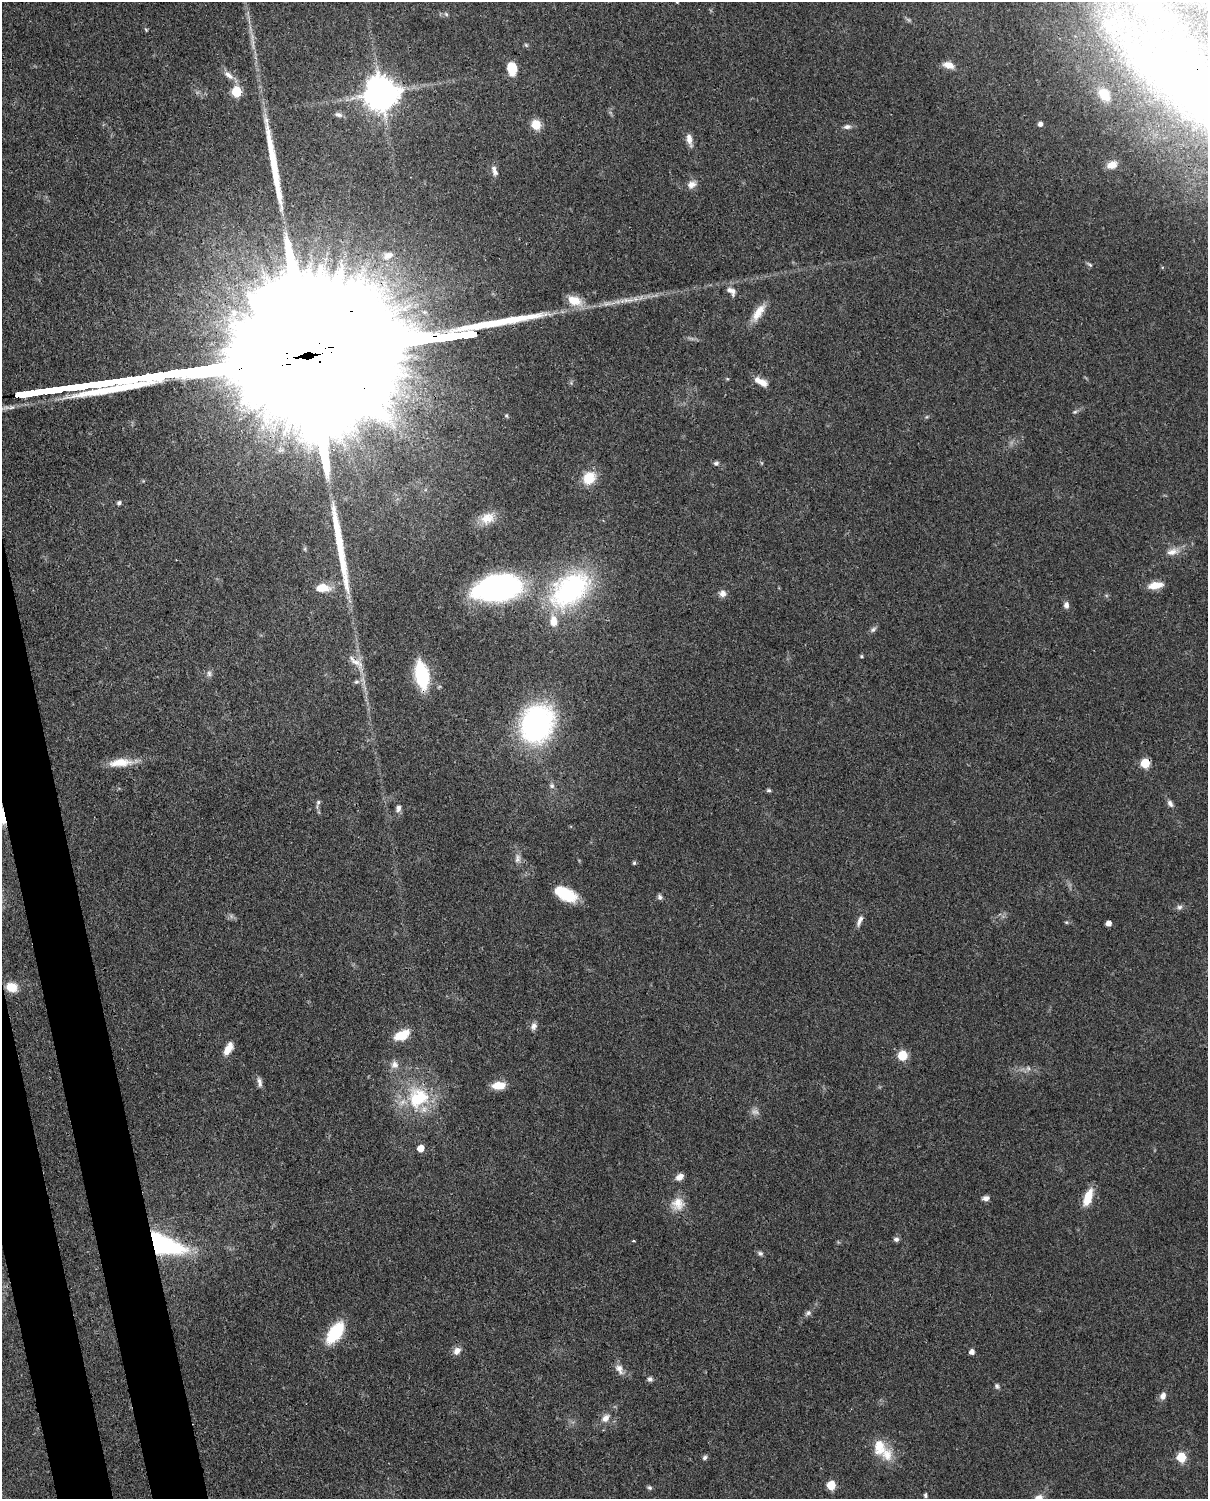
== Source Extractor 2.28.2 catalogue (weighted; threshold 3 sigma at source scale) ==
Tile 7 of 4 x 3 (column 3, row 2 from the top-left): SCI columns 2499-3704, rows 1762-3258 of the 4999 x 4907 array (HDU 1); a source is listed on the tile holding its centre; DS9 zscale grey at full resolution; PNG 1210 x 1501 px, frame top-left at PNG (2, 2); no overlay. Shown black and unused: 4% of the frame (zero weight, under 3 of 4 exposures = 7% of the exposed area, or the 3 px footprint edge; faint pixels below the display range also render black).
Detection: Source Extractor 2.28.2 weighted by HDU 2 'WHT'; one run over the whole footprint, this tile lists its part. Background 0.0857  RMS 0.0039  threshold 0.0174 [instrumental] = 3 sigma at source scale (4.5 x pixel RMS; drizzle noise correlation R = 1.50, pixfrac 1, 0.05/0.05 arcsec/px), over >= 5 px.
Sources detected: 109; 1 too faint to see at this stretch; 2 inside a brighter object's white glare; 3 long thin detections or spike segments (spike, bleed or trail) — not listed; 6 inside a brighter listed object's ellipse — not listed separately; the other 97 listed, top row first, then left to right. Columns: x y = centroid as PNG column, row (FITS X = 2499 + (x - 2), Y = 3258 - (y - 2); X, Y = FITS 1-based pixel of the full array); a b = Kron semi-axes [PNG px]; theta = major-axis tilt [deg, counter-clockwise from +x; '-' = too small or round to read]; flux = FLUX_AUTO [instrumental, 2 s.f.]
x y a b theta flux
677 2 3 3 - 0.33
446 14 7 4 -45 0.61
1166 21 9 7 -11 1.7
526 45 7 4 -45 0.59
948 65 14 8 -16 3.2
512 69 12 9 -79 8.1
229 75 17 7 -36 2.8
1194 90 199 54 -22 270
236 92 6 6 - 21
381 93 10 10 - 950
338 114 10 6 -20 1.3
1040 124 4 4 - 1.8
536 125 10 9 - 6.6
847 127 10 6 8 1.5
689 140 18 7 -77 2.8
1112 165 12 9 16 3.1
494 171 14 6 -71 1.9
691 184 12 10 23 2.6
388 255 18 12 21 5.8
1090 265 9 4 -40 0.72
731 291 15 9 -42 2.6
574 301 20 12 -22 6.5
758 312 25 9 57 5.5
234 313 11 10 - 3.9
113 382 21 3 8 1600
763 383 15 8 -26 3.6
39 392 30 4 8 2000
1075 412 6 5 - 0.67
506 415 5 5 - 0.57
716 463 7 5 18 0.83
589 478 17 14 52 7.5
119 503 5 4 - 1
487 518 21 15 23 6.3
305 549 6 4 -72 0.54
1172 552 18 9 14 3.5
1155 585 17 8 9 5
323 588 16 9 -2 6.7
497 588 44 25 10 100
570 590 62 38 38 63
723 593 8 8 - 2.1
1066 605 8 6 -89 1.6
873 629 10 6 38 1
861 656 5 4 - 0.45
356 662 29 8 -38 3.8
209 673 9 6 -88 1.2
422 676 23 10 -80 30
356 682 8 6 1 1
537 724 29 23 73 99
120 762 31 10 5 7.7
1145 763 5 5 - 17
552 786 7 6 - 1.1
769 790 5 5 - 0.71
318 802 7 5 87 0.8
1170 804 10 6 -56 1.5
398 808 9 6 80 1.6
517 858 13 8 82 2.1
634 863 5 4 - 0.61
565 894 20 12 -30 14
660 897 7 6 - 1
1179 907 7 7 - 1.2
860 921 17 6 67 2
1066 922 5 4 - 0.45
1109 923 4 4 - 2.9
12 987 15 11 -14 5.8
534 1026 10 7 78 1.7
402 1035 16 9 23 8.4
228 1048 15 7 60 4.3
902 1055 6 5 - 22
394 1065 10 10 - 2.4
1028 1068 6 6 - 1.1
259 1082 14 5 -79 1.7
498 1085 15 8 5 5.9
418 1098 33 29 39 25
421 1148 5 5 - 6
680 1177 9 7 37 2.5
1088 1197 18 8 70 8.7
986 1198 8 6 7 1.6
678 1204 17 17 - 5.7
896 1239 7 6 - 1.1
634 1241 3 2 - 0.39
161 1244 31 14 -19 80
760 1253 8 6 -25 1
808 1313 9 6 28 1.1
335 1333 25 13 54 17
457 1351 11 9 44 2.5
972 1352 5 5 - 2.1
619 1369 14 9 -63 2.8
650 1379 6 6 - 1.1
997 1386 8 5 -79 0.89
1163 1396 9 7 70 2
606 1418 13 9 47 3
879 1447 23 15 -82 8.6
705 1457 7 5 46 0.94
1181 1457 6 5 - 18
831 1485 6 5 - 14
650 1488 6 6 - 0.76
925 1495 5 4 - 0.74
Overlapping masked pixels (flux is a lower limit): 6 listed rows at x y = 1194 90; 381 93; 39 392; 422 676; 1145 763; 161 1244
Isophote crosses this tile's border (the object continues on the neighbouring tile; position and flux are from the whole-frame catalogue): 2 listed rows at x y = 677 2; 1194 90